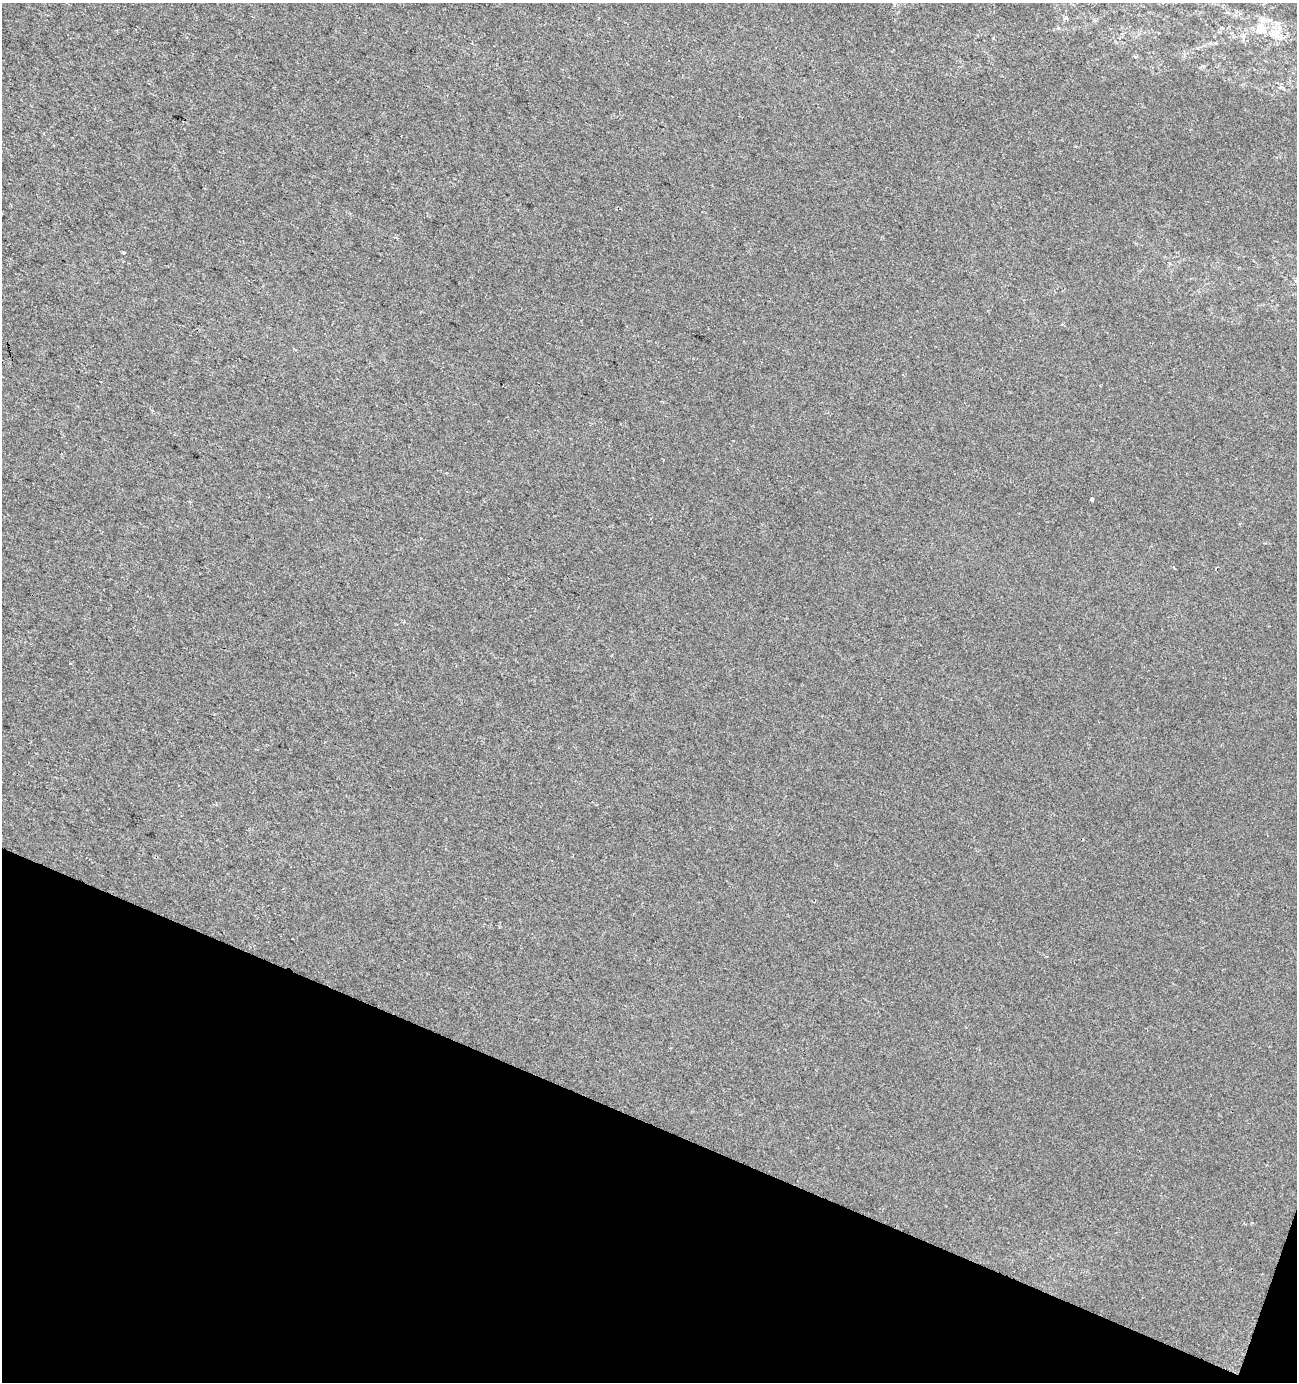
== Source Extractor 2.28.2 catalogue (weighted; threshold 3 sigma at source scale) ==
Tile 15 of 4 x 4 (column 3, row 4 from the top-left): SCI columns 2801-4095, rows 8-1387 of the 5665 x 5528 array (HDU 1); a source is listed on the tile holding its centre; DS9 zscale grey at full resolution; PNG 1299 x 1384 px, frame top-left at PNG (2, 3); no overlay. Shown black and unused: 19% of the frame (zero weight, under 2 of 3 exposures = <1% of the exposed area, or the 3 px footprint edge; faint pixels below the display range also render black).
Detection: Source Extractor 2.28.2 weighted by HDU 2 'WHT'; one run over the whole footprint, this tile lists its part. Background 0.0287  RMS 0.0052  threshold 0.0234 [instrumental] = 3 sigma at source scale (4.5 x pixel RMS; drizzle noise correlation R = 1.50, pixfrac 1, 0.0396/0.0396 arcsec/px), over >= 5 px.
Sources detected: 4; all 4 listed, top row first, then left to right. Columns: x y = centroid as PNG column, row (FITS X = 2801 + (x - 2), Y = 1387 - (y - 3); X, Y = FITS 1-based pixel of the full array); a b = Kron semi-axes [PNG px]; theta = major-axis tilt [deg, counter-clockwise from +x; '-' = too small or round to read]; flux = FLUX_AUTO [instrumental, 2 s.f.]
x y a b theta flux
1261 29 18 15 -69 8.6
1276 33 24 11 51 7.4
124 253 4 3 - 0.63
1091 499 3 3 - 1.1